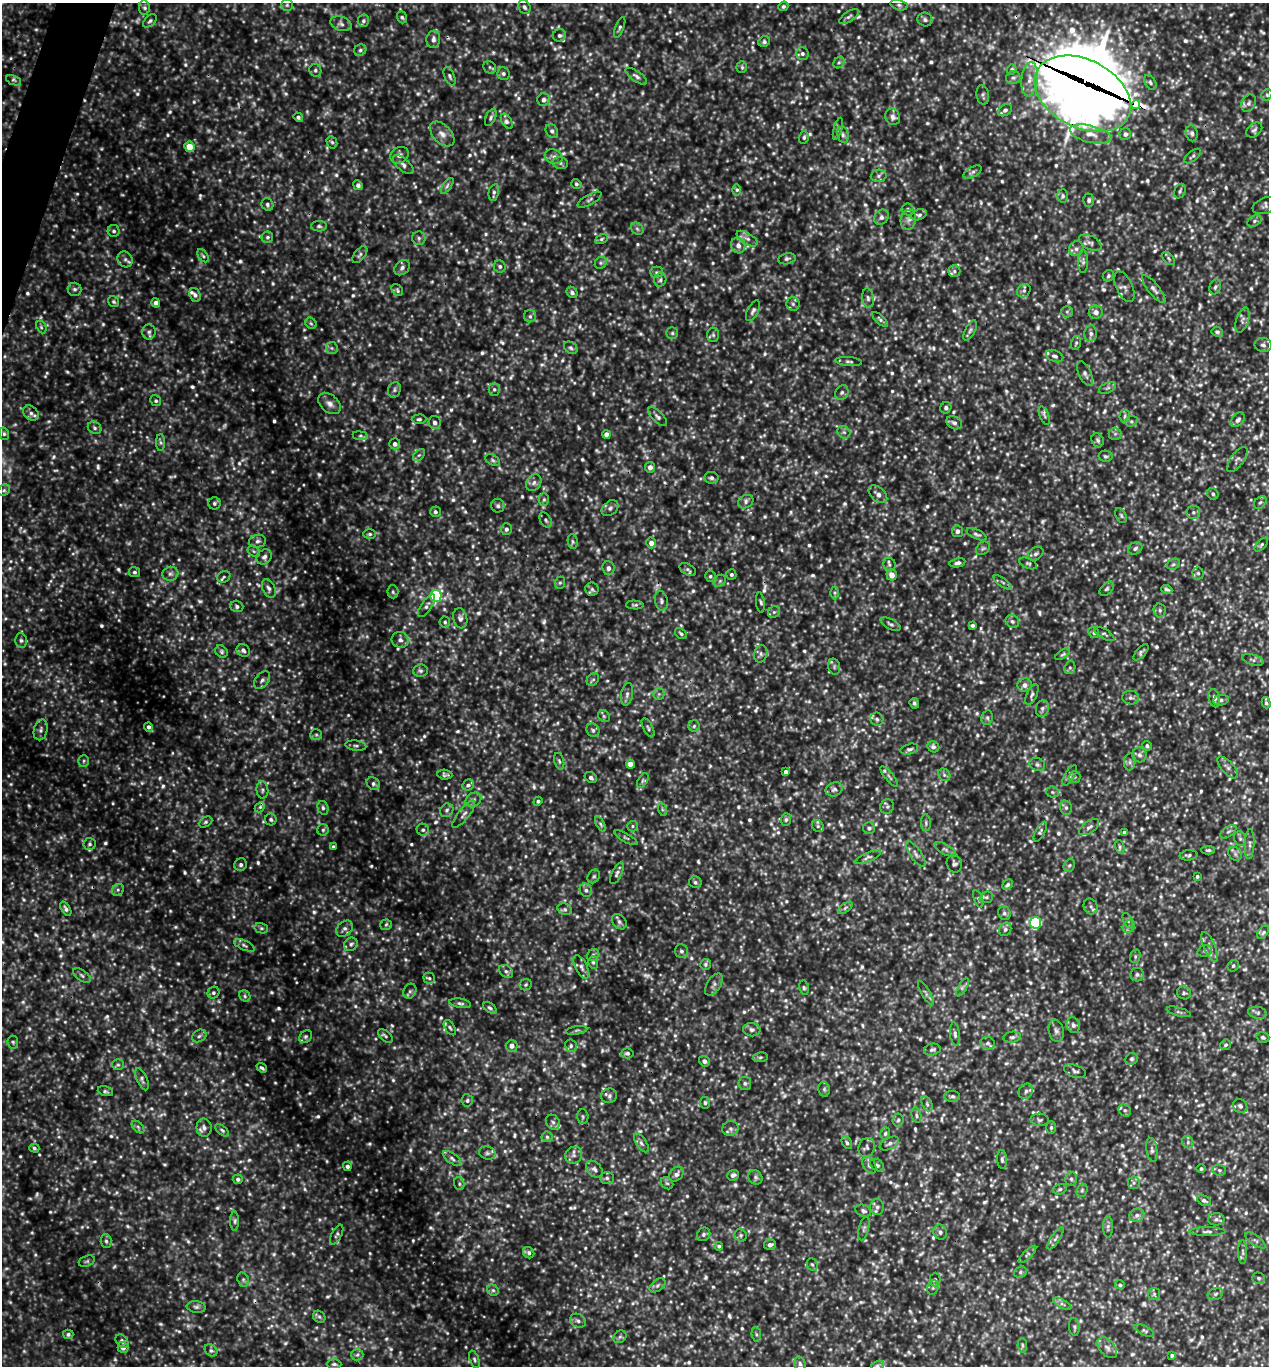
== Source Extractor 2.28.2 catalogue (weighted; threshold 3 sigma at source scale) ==
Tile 11 of 4 x 4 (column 3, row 3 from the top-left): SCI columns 2673-3939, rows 1369-2732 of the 5500 x 5491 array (HDU 1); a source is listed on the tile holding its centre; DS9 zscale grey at full resolution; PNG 1271 x 1368 px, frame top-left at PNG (2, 3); each listed source drawn as its Kron ellipse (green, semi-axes under 4 px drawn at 4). Shown black and unused: <1% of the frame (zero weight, under 3 of 5 exposures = <1% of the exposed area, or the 3 px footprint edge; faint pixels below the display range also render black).
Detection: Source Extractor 2.28.2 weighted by HDU 2 'WHT'; one run over the whole footprint, this tile lists its part. Background 0.356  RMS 0.067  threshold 0.303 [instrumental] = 3 sigma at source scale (4.5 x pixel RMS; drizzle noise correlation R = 1.50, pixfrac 1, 0.05/0.05 arcsec/px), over >= 5 px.
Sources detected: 1561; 76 too faint to see at this stretch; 2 cosmic-ray / hot-pixel residue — neither listed nor drawn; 23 inside a brighter listed object's ellipse — not listed separately; of the other 1460, all 500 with FLUX_AUTO >= 12.6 (the completeness limit of this list) listed and drawn (960 fainter detections not listed), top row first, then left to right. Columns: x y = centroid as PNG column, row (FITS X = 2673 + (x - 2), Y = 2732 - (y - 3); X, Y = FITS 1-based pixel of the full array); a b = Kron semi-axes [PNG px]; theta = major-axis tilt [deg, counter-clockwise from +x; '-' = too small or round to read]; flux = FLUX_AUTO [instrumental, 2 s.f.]
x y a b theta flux
287 5 6 6 - 13
899 5 8 5 -15 16
783 6 5 4 - 13
524 7 7 5 -63 17
144 8 7 5 -85 18
402 17 6 4 -71 14
849 17 11 5 34 21
925 20 7 7 - 20
150 21 8 5 41 15
363 21 6 5 - 16
341 24 11 7 -18 28
620 28 11 4 68 16
559 35 6 6 - 18
433 39 9 7 86 29
764 41 6 5 - 16
360 50 6 5 - 15
802 53 6 6 - 19
839 62 6 5 - 13
490 67 7 6 - 15
742 67 6 5 - 13
315 70 6 6 - 15
1012 70 5 5 - 15
503 73 6 6 - 18
450 76 10 5 -67 15
636 76 13 5 -35 23
1013 78 7 6 - 17
1030 79 17 8 83 72
14 80 8 4 -21 15
1150 82 8 5 -62 14
1083 94 51 34 -27 14000
983 95 10 6 -81 17
1267 95 6 5 - 14
544 100 6 6 - 24
1249 103 9 6 61 25
1136 105 4 4 - 320
1005 110 7 5 31 19
298 117 5 4 - 15
491 117 9 5 66 17
893 117 8 7 - 26
507 121 8 5 -58 19
838 129 11 4 74 14
1254 130 9 6 38 20
552 131 7 5 -61 20
1192 133 8 6 -77 21
442 134 15 9 -46 50
1091 134 21 8 -14 81
1125 134 6 5 - 22
843 135 8 5 -80 19
804 137 6 5 - 13
332 142 6 5 - 13
189 147 5 5 - 100
400 155 9 8 - 28
1193 156 9 4 41 15
554 157 9 7 -23 28
560 163 8 6 -15 17
403 165 13 6 -41 27
973 172 10 5 28 20
879 176 8 6 4 20
576 184 5 4 - 13
358 185 5 4 - 21
447 186 9 4 55 17
737 190 6 4 90 14
1180 191 8 5 64 15
494 192 8 5 77 18
1063 196 6 5 - 15
590 200 13 5 29 20
1089 200 6 5 - 17
267 204 6 5 - 16
1266 206 13 8 20 27
907 209 6 6 - 17
919 215 8 5 20 16
881 217 8 6 49 24
908 220 10 7 79 30
1254 221 7 5 28 15
319 226 8 5 -1 15
637 229 7 5 -45 15
114 231 6 6 - 17
267 237 6 5 - 14
419 238 7 6 - 17
601 239 7 4 28 13
747 239 12 5 -32 27
1090 243 12 6 -27 28
738 245 8 7 - 39
1076 249 8 7 - 27
360 255 10 5 52 19
203 256 7 4 -54 13
1168 258 8 4 -48 13
125 259 8 7 - 23
787 259 9 5 12 17
1083 262 11 5 -90 19
601 263 6 5 - 13
500 266 6 6 - 17
402 268 9 6 44 24
954 271 6 6 - 14
656 272 6 5 - 14
1108 276 6 5 - 15
660 280 7 6 - 16
1124 287 16 8 -66 27
1215 287 8 5 69 15
75 289 7 6 - 19
1154 289 17 5 -52 30
397 290 6 5 - 13
1024 291 7 6 - 18
572 292 6 5 - 19
195 295 7 5 -70 21
868 298 10 5 -82 21
114 302 6 5 - 13
156 303 5 4 - 24
793 304 7 6 - 19
753 311 11 5 62 20
1067 312 6 5 - 14
1096 312 7 6 - 33
530 316 6 6 - 17
880 320 10 4 -43 16
1242 320 13 6 73 26
311 323 6 5 - 13
41 327 6 4 -63 13
970 330 11 5 61 18
149 332 7 6 - 20
1217 332 6 5 - 17
672 333 6 6 - 14
1091 334 8 6 85 24
713 335 7 6 - 15
1076 343 7 5 73 13
1263 345 8 7 - 24
332 348 6 6 - 16
571 348 7 5 -36 16
1055 356 9 5 -23 19
849 361 13 4 -5 17
1085 374 13 6 -64 26
1107 388 9 5 26 16
494 389 6 5 - 16
394 390 8 6 70 19
842 392 8 6 58 20
156 401 5 5 - 13
329 403 13 8 -41 39
946 408 6 5 - 19
31 413 9 6 -40 28
1044 415 10 4 -68 17
1125 416 6 5 - 16
658 417 12 5 -45 24
419 419 7 4 0 14
1238 420 8 5 48 22
1131 421 6 5 - 13
435 423 7 6 - 24
954 423 8 6 -30 24
95 428 7 6 - 19
844 432 7 5 -44 16
4 434 6 5 - 14
606 434 4 4 - 45
1115 434 6 6 - 17
360 436 8 4 -7 14
1098 440 7 6 - 16
161 442 8 4 -89 17
395 444 5 5 - 26
419 455 7 4 44 14
1105 456 7 5 -11 14
1237 459 15 6 53 24
493 460 8 5 -28 15
650 467 5 5 - 31
711 478 7 5 -6 19
534 483 9 7 55 28
4 490 6 5 - 14
878 494 11 7 -42 34
1213 494 6 5 - 13
544 499 6 5 - 14
746 502 8 6 30 20
1260 502 7 5 47 13
214 503 6 6 - 15
498 506 7 6 - 19
610 508 9 6 38 24
435 512 5 5 - 14
1193 512 6 6 - 18
1121 516 8 5 -63 13
546 520 8 5 -60 16
506 529 6 5 - 19
957 531 6 5 - 26
370 534 6 5 - 14
977 534 11 4 -24 18
258 541 8 6 8 24
573 542 7 5 -83 14
651 543 5 5 - 36
1261 545 8 4 46 13
983 548 8 5 44 13
1135 548 7 6 - 17
254 551 7 5 -31 13
1036 554 8 6 33 19
264 557 8 7 - 25
957 563 8 4 11 19
1028 563 9 5 -22 14
1173 564 7 5 22 13
889 565 7 6 - 17
608 568 7 6 - 26
688 570 9 5 -32 16
134 572 6 5 - 14
1198 573 6 5 - 15
170 574 8 7 - 22
731 575 5 5 - 14
892 575 5 5 - 61
710 576 5 5 - 13
224 577 7 5 28 15
720 581 7 5 46 15
1003 582 10 3 -35 13
560 583 6 5 - 13
269 588 10 6 -65 26
592 589 6 6 - 18
1107 589 8 5 45 17
1167 589 6 3 -21 14
393 592 6 5 - 13
834 593 6 4 -89 13
436 596 6 5 - 760
661 601 10 6 -77 21
760 602 10 3 -83 13
635 605 9 4 -2 14
237 606 6 5 - 18
427 606 13 5 56 23
1160 610 7 6 - 15
774 612 6 5 - 14
460 618 10 7 -76 26
1012 621 7 6 - 17
445 622 5 5 - 13
891 624 11 5 -28 18
972 625 4 3 - 15
1094 633 6 5 - 14
681 634 7 4 -40 13
1104 634 11 5 -31 15
21 640 7 5 -88 18
400 640 8 7 - 32
243 650 7 6 - 20
222 652 7 5 -49 13
1141 652 10 4 49 17
761 654 9 6 76 20
1063 654 8 4 34 13
1253 660 11 5 -17 18
834 667 8 6 -73 17
1070 668 6 5 - 14
420 671 7 6 - 17
593 679 7 5 50 15
262 680 10 6 50 27
1025 685 7 6 - 32
627 694 11 5 81 23
659 694 6 5 - 14
1032 695 11 5 65 19
1131 698 8 6 -10 23
1214 698 9 5 -79 26
1221 700 8 5 10 16
914 703 5 4 - 15
1266 703 6 3 -75 14
1042 709 8 6 78 22
604 716 6 5 - 13
987 718 7 5 79 17
877 719 7 6 - 17
694 726 6 5 - 13
148 727 5 4 - 18
648 728 10 4 -62 15
41 730 10 6 76 28
593 730 7 6 - 17
316 735 6 5 - 13
356 746 10 5 -7 18
1147 746 5 4 - 16
933 747 6 5 - 16
909 749 9 5 16 18
1140 755 7 7 - 24
84 761 6 5 - 13
559 761 8 4 -75 14
1130 762 8 6 83 20
630 764 4 4 - 51
1037 764 8 6 -27 20
1228 767 13 6 -48 28
786 772 4 4 - 30
445 775 7 5 -7 15
944 775 7 5 -46 17
1070 775 11 5 58 21
889 776 13 4 -51 20
591 777 6 5 - 19
1075 777 6 5 - 14
643 780 8 4 58 15
373 784 7 6 - 18
468 785 6 5 - 18
834 789 9 7 21 23
262 790 9 6 -85 18
1052 792 6 5 - 15
473 800 8 6 35 23
538 801 5 4 - 13
260 807 6 4 45 14
887 807 7 7 - 17
323 808 7 5 -75 17
1066 808 7 5 -75 18
662 809 7 4 -72 14
447 810 7 6 - 18
464 814 17 5 51 31
271 819 6 5 - 14
786 819 6 5 - 14
206 822 7 5 27 13
926 823 8 5 -88 15
600 824 8 4 -63 13
633 826 5 5 - 13
818 826 6 5 - 13
1089 827 11 6 35 21
869 828 6 5 - 18
323 830 6 5 - 14
423 830 6 6 - 17
1040 832 11 4 61 13
1124 832 4 3 - 13
1228 832 9 5 35 16
626 838 13 4 -29 14
1240 839 7 6 - 17
90 844 6 6 - 16
1250 844 15 5 88 26
333 847 4 4 - 13
1120 847 7 4 -74 13
945 849 12 5 -29 22
1208 850 7 4 0 13
916 854 15 5 -55 29
1235 854 7 6 - 19
1189 855 9 5 4 15
868 857 14 4 23 20
954 863 9 7 -70 19
241 865 6 6 - 18
1069 865 7 5 66 15
617 873 12 5 63 19
594 876 7 5 56 13
1197 876 3 3 - 13
695 882 6 6 - 15
1008 884 6 4 45 17
118 890 6 5 - 16
586 890 7 6 - 20
986 897 7 5 21 14
978 899 9 4 -71 13
1091 906 8 7 - 19
845 908 8 4 36 14
66 909 8 4 -58 20
565 909 7 5 -21 16
1004 913 7 6 - 18
1128 921 8 4 -65 13
619 922 8 6 -48 19
1036 923 6 5 - 960
386 925 6 5 - 13
1129 926 7 5 52 18
261 928 7 5 -14 13
344 929 9 7 42 27
1005 929 7 6 - 17
1263 932 7 4 53 13
351 944 7 6 - 19
244 945 11 5 -23 19
1210 947 16 6 -67 40
681 951 7 6 - 19
1205 951 7 5 20 14
593 955 6 5 - 14
1135 956 7 5 73 13
593 962 6 5 - 13
705 964 5 5 - 14
1233 966 6 5 - 13
581 967 13 6 -63 29
506 971 8 5 -37 19
1137 975 7 6 - 17
82 976 10 5 -35 19
429 978 5 5 - 15
714 984 12 6 57 26
526 985 6 5 - 13
963 987 10 4 60 16
804 988 7 5 -80 13
410 991 8 6 62 19
213 993 6 5 - 17
926 993 14 3 -60 15
1184 993 7 6 - 15
245 996 6 5 - 13
460 1003 11 4 -8 18
490 1008 8 4 -35 15
1179 1012 12 3 -15 15
1257 1013 9 6 -10 20
1073 1025 8 6 -70 23
450 1028 8 5 -57 15
577 1030 11 4 9 16
752 1030 9 6 -6 25
1056 1031 11 7 -79 27
955 1034 11 5 -83 20
199 1036 7 6 - 18
385 1036 9 5 -40 16
306 1037 7 5 45 15
1012 1037 9 5 8 18
1263 1037 6 5 - 13
13 1042 6 5 - 13
988 1043 7 6 - 14
1225 1045 6 5 - 13
512 1046 6 6 - 39
571 1046 6 6 - 16
932 1050 8 6 13 17
627 1053 6 5 - 17
760 1057 7 5 8 13
1132 1059 6 5 - 14
704 1061 5 5 - 26
118 1065 6 5 - 13
262 1068 5 4 - 14
1075 1071 11 6 -20 22
142 1079 12 5 -67 21
745 1083 6 6 - 18
824 1089 7 5 -76 14
105 1091 8 4 -16 13
1026 1091 8 6 56 22
609 1096 8 7 - 21
952 1096 8 5 -1 15
467 1100 6 5 - 14
705 1103 6 5 - 13
927 1104 8 5 -65 17
1240 1106 7 6 - 19
1125 1110 7 5 -43 16
916 1115 8 4 -77 14
583 1117 7 5 -89 15
898 1120 6 5 - 14
1040 1120 9 6 -4 16
553 1122 8 6 -51 19
138 1127 7 4 -46 15
1051 1127 6 5 - 16
204 1128 9 7 -86 32
730 1128 8 7 - 22
222 1130 8 4 -38 13
885 1134 6 5 - 14
547 1137 5 5 - 16
1188 1142 6 5 - 15
641 1143 10 5 -56 21
847 1143 7 4 -61 15
889 1144 10 5 27 22
867 1147 10 8 70 23
34 1148 5 4 - 13
1152 1150 12 5 -81 22
487 1153 8 6 -14 20
573 1155 9 8 - 31
452 1158 11 5 -36 21
1002 1159 9 5 -85 17
869 1165 9 6 -58 22
877 1165 8 5 -37 17
347 1166 4 4 - 18
594 1169 10 6 -47 26
1201 1169 4 4 - 13
1219 1170 6 5 - 14
676 1174 8 6 47 25
733 1175 6 5 - 18
755 1177 7 6 - 17
607 1178 7 6 - 17
238 1179 5 4 - 18
1071 1179 7 6 - 16
667 1183 7 5 -41 14
1134 1183 6 5 - 15
459 1184 6 5 - 14
1060 1189 7 5 16 13
1082 1190 7 5 68 13
1204 1201 7 5 -28 14
877 1207 8 7 - 25
863 1211 8 6 -21 17
1137 1215 8 6 27 24
1216 1219 8 6 1 20
235 1221 10 4 90 16
1108 1227 11 5 90 16
864 1228 12 5 77 18
940 1232 7 6 - 23
1207 1232 18 4 0 21
337 1234 11 5 62 16
704 1234 7 6 - 16
741 1235 6 6 - 13
1055 1238 13 4 57 20
1255 1240 12 5 -36 21
106 1241 7 5 -88 15
770 1245 6 5 - 24
719 1246 4 4 - 13
1243 1252 12 4 -89 22
529 1253 6 5 - 15
1027 1254 11 4 45 16
87 1261 8 5 19 13
812 1265 7 5 -66 13
1020 1272 6 5 - 14
1259 1278 6 5 - 16
935 1279 7 5 88 15
243 1280 7 5 -70 15
657 1285 9 5 39 19
1120 1285 5 4 - 13
933 1288 7 5 69 15
493 1290 6 5 - 15
1154 1294 6 6 - 14
1215 1294 8 5 18 16
1062 1304 10 4 -28 19
196 1307 9 6 -7 20
319 1317 7 5 -42 15
578 1321 8 6 -26 22
1074 1327 9 5 -85 16
1144 1331 11 5 -28 16
68 1334 5 4 - 15
756 1334 7 4 -83 13
620 1337 7 5 43 15
122 1341 7 5 -47 18
1022 1345 7 4 -86 14
123 1347 5 5 - 27
1107 1348 12 7 -48 33
211 1350 7 5 -40 15
357 1355 6 5 - 16
1172 1355 4 4 - 13
474 1359 9 4 -70 14
334 1364 7 4 -1 14
800 1364 7 5 -75 18
878 1365 6 4 19 16
Overlapping masked pixels (flux is a lower limit): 2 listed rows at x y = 1083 94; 1136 105
Isophote crosses this tile's border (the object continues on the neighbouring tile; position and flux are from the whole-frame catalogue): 1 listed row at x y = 1083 94
Unlisted compact peaks at least as high as the median listed source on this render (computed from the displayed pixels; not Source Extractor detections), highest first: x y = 223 688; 888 362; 764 591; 67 372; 255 40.